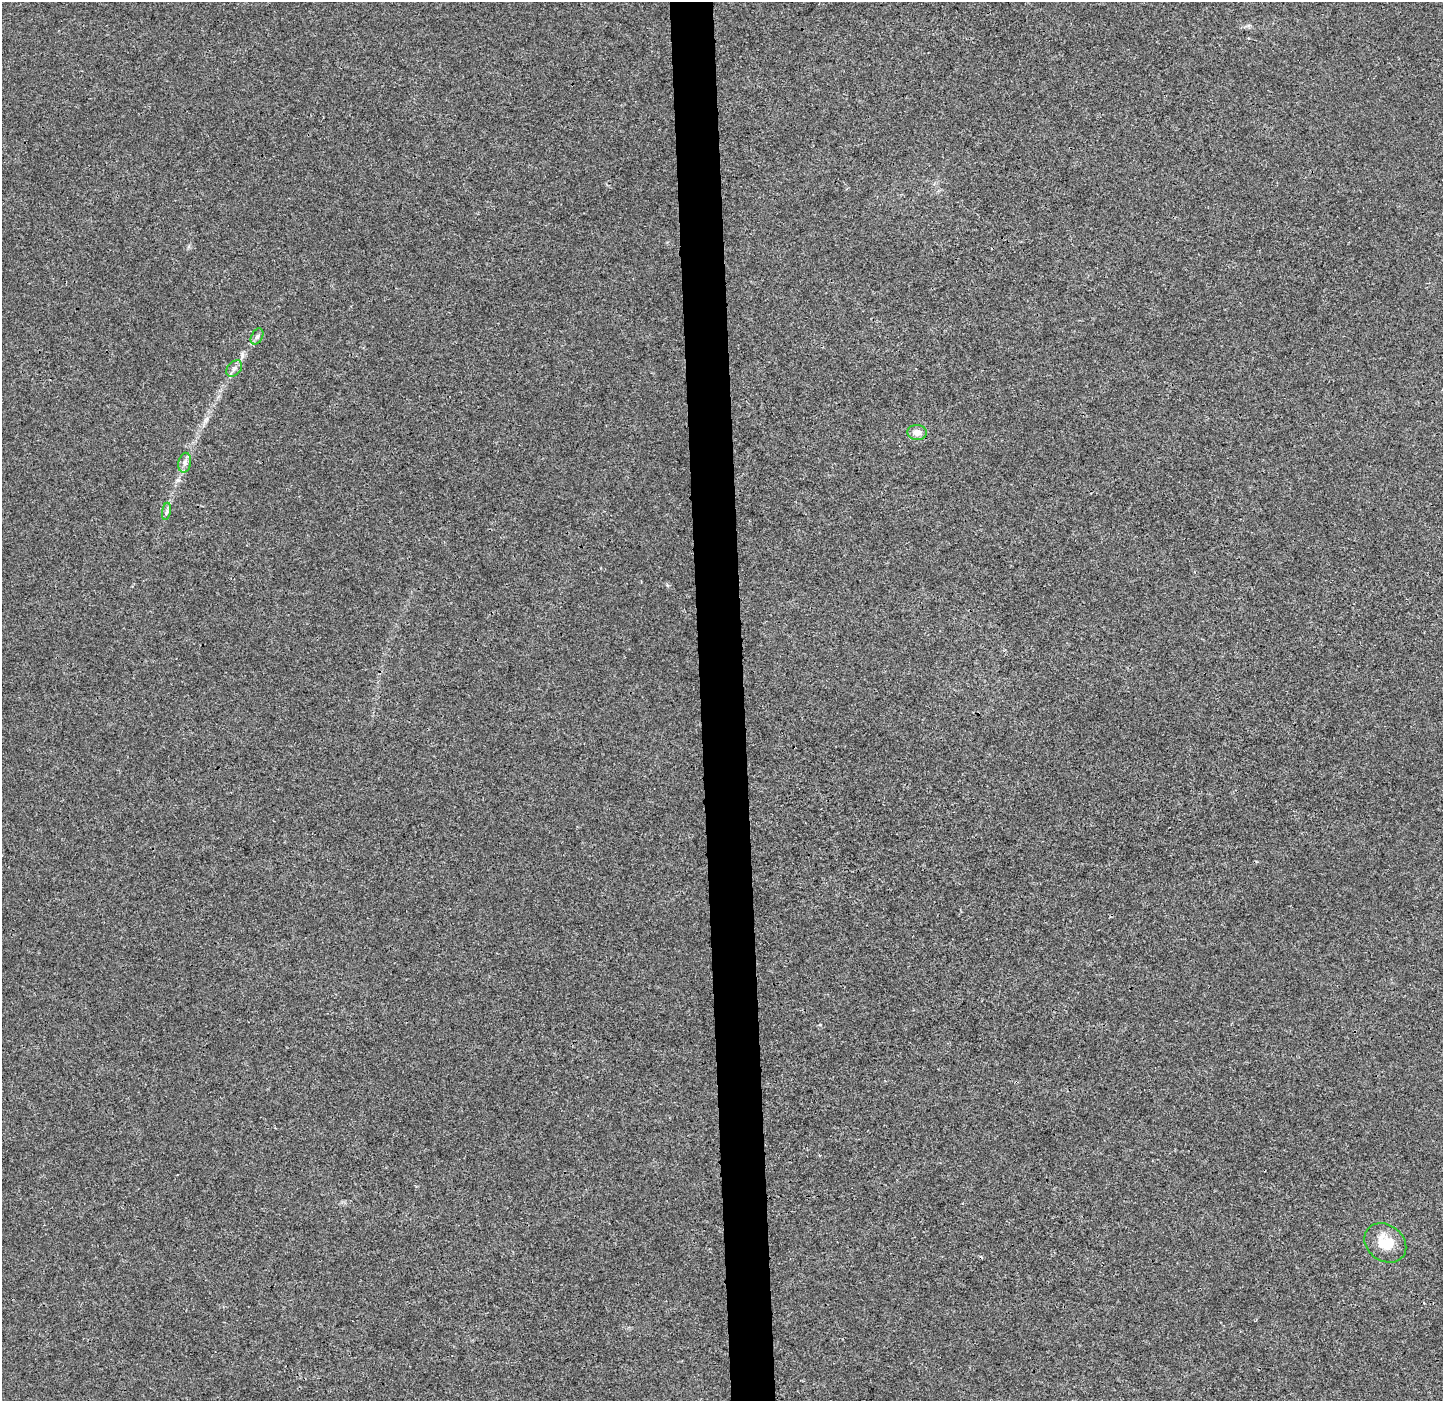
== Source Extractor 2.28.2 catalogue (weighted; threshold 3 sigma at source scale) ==
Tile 5 of 3 x 3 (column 2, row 2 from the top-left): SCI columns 1513-2953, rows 1409-2807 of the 4465 x 4207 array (HDU 1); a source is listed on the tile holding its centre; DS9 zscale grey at full resolution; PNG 1445 x 1403 px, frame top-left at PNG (2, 2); each listed source drawn as its Kron ellipse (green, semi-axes under 4 px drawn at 4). Shown black and unused: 3% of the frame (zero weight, under 3 of 4 exposures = <1% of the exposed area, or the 3 px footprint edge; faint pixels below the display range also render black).
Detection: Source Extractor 2.28.2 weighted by HDU 2 'WHT'; one run over the whole footprint, this tile lists its part. Background 6.43e-04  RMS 0.0028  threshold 0.0126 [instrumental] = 3 sigma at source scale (4.5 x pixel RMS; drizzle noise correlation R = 1.50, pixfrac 1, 0.0396/0.0396 arcsec/px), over >= 5 px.
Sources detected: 6; all 6 listed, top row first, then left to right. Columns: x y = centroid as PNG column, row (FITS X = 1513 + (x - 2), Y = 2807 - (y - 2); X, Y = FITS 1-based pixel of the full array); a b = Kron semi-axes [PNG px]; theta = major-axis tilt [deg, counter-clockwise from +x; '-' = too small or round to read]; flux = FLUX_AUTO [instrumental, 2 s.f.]
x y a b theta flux
257 336 9 5 62 0.78
234 368 9 6 49 1.1
917 432 9 7 -3 2.4
185 463 10 6 80 1.2
166 511 9 4 81 0.63
1385 1243 22 18 -37 6.6